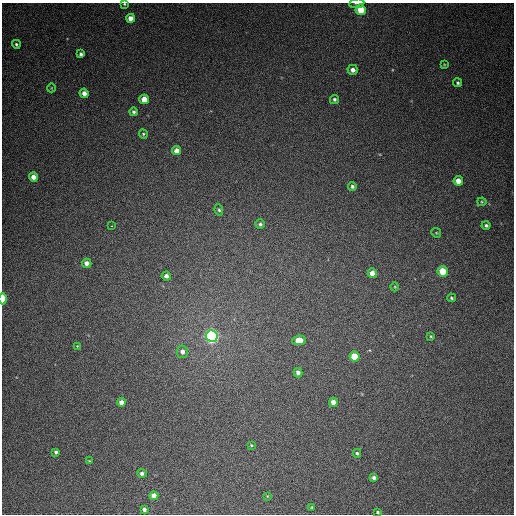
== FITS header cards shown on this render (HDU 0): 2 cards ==
NAXIS1  =                  512
NAXIS2  =                  512

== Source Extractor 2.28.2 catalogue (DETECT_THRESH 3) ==
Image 512 x 512 px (HDU 0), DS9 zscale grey, 1 PNG px = 1 image px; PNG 516 x 516 px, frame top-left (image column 1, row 512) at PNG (2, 3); each listed source drawn as its Kron ellipse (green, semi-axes under 4 px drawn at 4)
Background 388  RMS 9.6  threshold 28.9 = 3 sigma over >= 5 px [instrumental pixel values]
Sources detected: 52; all 52 listed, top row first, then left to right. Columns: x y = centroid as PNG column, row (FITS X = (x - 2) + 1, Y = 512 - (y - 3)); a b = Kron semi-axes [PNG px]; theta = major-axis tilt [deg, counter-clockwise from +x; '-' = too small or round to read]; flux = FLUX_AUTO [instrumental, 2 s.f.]
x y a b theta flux
357 3 8 4 9 1300
124 4 4 3 - 690
361 10 5 5 - 18000
130 18 4 4 - 5200
16 44 4 4 - 1200
81 54 4 3 - 1600
444 64 3 3 - 530
353 70 5 5 - 3400
458 83 4 4 - 1000
51 88 4 3 - 450
84 93 4 4 - 3500
144 99 5 4 - 9500
334 99 4 4 - 1300
133 112 4 4 - 1500
143 134 5 4 - 880
177 151 4 4 - 4800
33 177 4 4 - 4500
458 181 5 4 - 6800
352 186 4 4 - 1500
482 202 4 4 - 750
219 210 6 4 -79 1000
260 224 5 4 - 1300
486 225 4 4 - 1300
111 226 3 2 - 2900
436 233 5 4 - 670
87 263 4 4 - 3400
443 271 5 5 - 15000
372 273 5 4 - 4600
166 276 4 4 - 2600
395 287 4 3 - 550
451 298 4 4 - 990
3 299 5 3 - 23000
212 336 6 5 - 270000
431 336 3 3 - 710
299 340 6 5 - 8400
77 346 3 3 - 510
182 352 6 6 - 2900
354 356 5 5 - 15000
298 373 5 4 - 2400
121 402 4 4 - 3300
333 402 4 4 - 4200
251 445 3 3 - 590
56 452 4 3 - 1200
357 453 4 4 - 1100
89 461 3 3 - 570
142 473 4 4 - 2000
374 478 4 3 - 1800
154 496 4 4 - 4900
267 496 4 4 - 610
312 507 3 3 - 630
144 509 4 4 - 1600
378 512 3 3 - 920
At the frame edge (FLAGS 8, measured only in part): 4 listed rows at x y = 357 3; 124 4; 3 299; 378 512